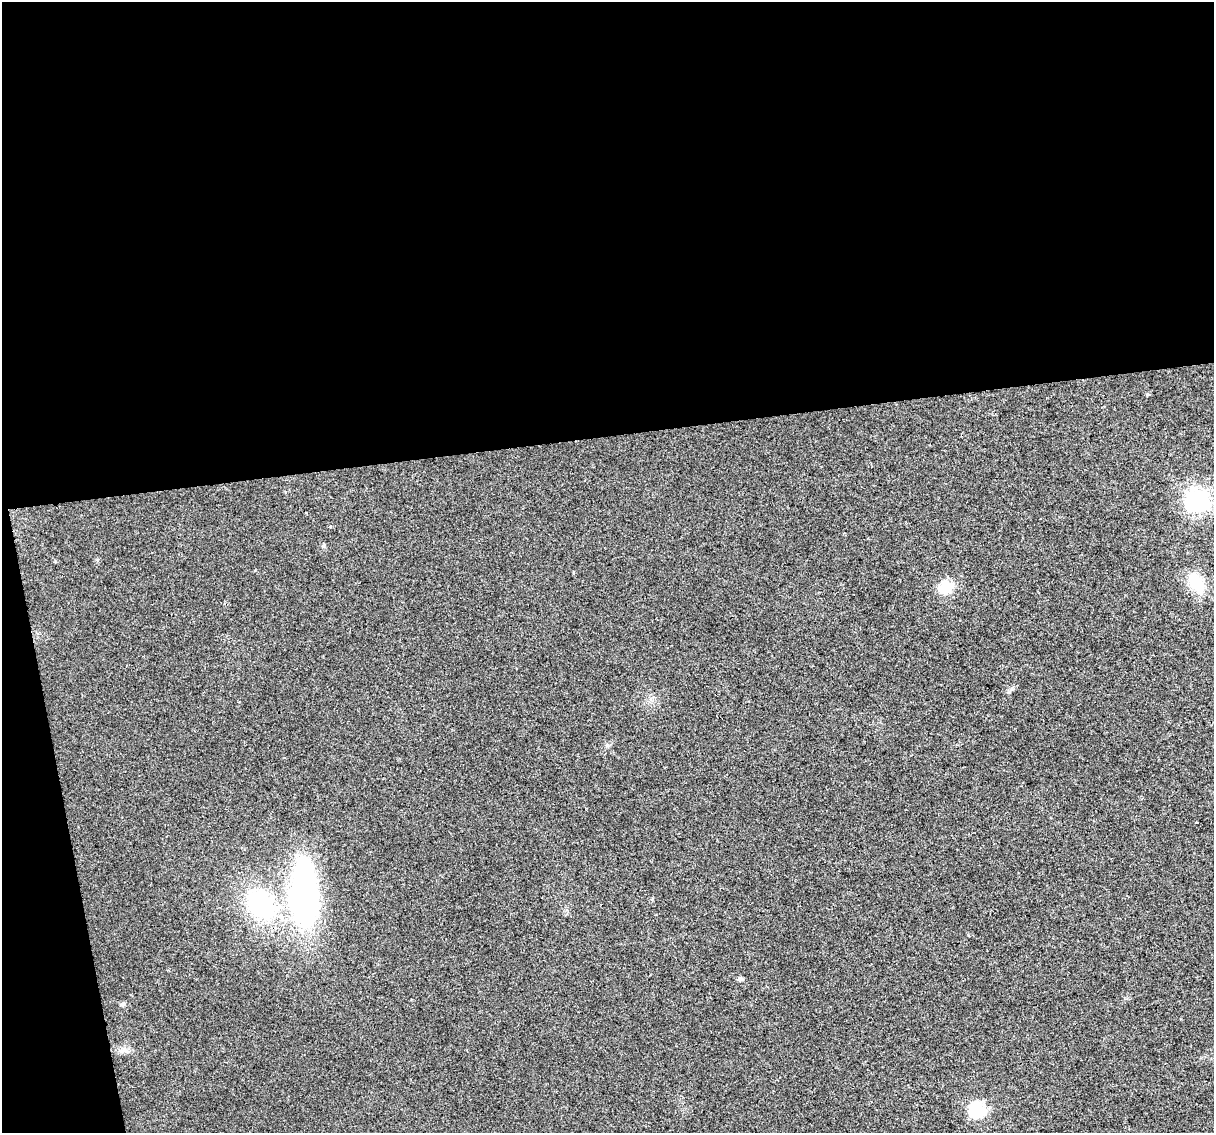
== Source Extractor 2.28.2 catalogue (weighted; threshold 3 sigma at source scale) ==
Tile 1 of 4 x 4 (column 1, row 1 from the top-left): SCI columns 1-1212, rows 3465-4595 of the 4848 x 4619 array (HDU 1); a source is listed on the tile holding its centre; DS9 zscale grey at full resolution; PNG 1216 x 1135 px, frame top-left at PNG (2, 2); no overlay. Shown black and unused: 41% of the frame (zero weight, under 2 of 3 exposures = <1% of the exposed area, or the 3 px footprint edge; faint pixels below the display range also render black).
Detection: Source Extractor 2.28.2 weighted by HDU 2 'WHT'; one run over the whole footprint, this tile lists its part. Background 0.0271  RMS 0.0062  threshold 0.0281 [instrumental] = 3 sigma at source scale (4.5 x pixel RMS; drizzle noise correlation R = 1.50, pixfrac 1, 0.0396/0.0396 arcsec/px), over >= 5 px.
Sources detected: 11; all 11 listed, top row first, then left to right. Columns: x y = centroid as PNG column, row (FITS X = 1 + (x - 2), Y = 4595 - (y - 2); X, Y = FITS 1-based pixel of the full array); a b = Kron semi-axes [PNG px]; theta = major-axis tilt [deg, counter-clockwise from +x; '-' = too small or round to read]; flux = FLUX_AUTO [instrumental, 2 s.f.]
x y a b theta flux
1147 395 4 3 - 1.4
1198 501 8 8 - 420
1195 582 27 19 -74 15
946 588 16 14 45 11
1196 822 3 2 - 1.1
304 894 71 29 -88 160
261 905 35 25 -49 64
969 935 4 3 - 0.71
740 979 7 5 12 1.3
122 1004 7 5 21 1.2
977 1110 7 7 - 90
Unlisted compact peaks at least as high as the median listed source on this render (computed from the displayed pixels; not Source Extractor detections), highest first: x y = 607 745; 1009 692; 323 546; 652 899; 255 570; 97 560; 55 561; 567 910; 573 573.